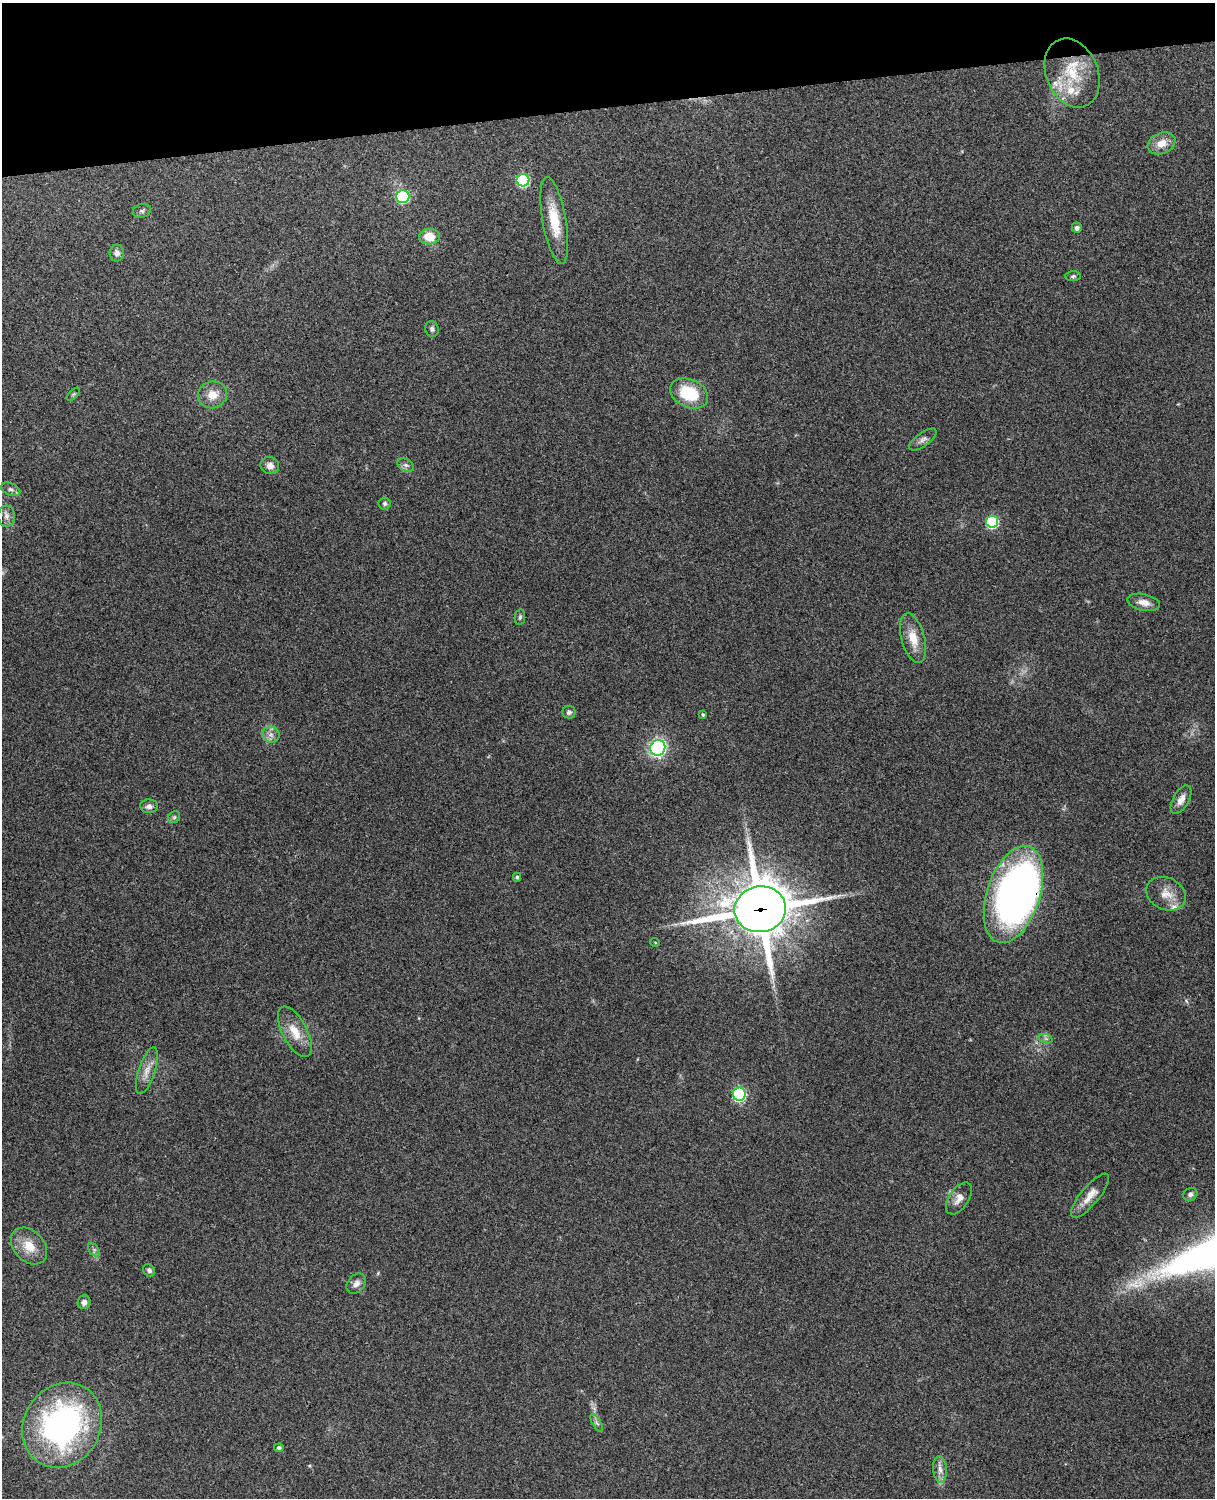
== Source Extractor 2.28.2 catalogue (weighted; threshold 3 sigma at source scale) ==
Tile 3 of 4 x 3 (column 3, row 1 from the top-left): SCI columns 2544-3756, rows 3156-4651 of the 5089 x 4928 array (HDU 1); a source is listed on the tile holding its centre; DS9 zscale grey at full resolution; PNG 1217 x 1500 px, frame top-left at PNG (2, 3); each listed source drawn as its Kron ellipse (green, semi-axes under 4 px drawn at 4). Shown black and unused: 7% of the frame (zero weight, under 3 of 4 exposures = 6% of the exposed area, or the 3 px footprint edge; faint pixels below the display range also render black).
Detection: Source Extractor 2.28.2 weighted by HDU 2 'WHT'; one run over the whole footprint, this tile lists its part. Background 0.285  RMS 0.0092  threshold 0.0415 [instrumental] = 3 sigma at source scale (4.5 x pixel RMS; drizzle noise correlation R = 1.50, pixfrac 1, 0.05/0.05 arcsec/px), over >= 5 px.
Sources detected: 56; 1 inside a brighter object's white glare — neither listed nor drawn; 3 inside a brighter listed object's ellipse — not listed separately; the other 52 listed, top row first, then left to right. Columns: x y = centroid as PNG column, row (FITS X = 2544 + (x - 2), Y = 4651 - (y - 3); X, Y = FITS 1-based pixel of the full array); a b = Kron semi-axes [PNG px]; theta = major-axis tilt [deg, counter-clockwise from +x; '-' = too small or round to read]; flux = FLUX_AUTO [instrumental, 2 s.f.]
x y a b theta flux
1072 73 36 26 -67 46
1161 143 14 10 23 11
523 180 6 6 - 89
403 197 7 6 - 81
142 211 9 7 15 2.4
554 220 44 12 -80 28
1077 228 5 5 - 3.4
429 237 10 8 2 15
117 253 8 7 - 3.7
1073 276 7 5 2 1.8
432 329 8 6 -69 2.7
689 393 20 14 -24 38
73 394 8 3 45 1.1
212 395 15 13 19 12
923 439 16 6 36 4
406 465 9 6 -26 3
270 466 9 8 - 6.1
11 489 10 6 -24 2.9
385 503 6 6 - 2.1
6 516 10 8 -90 4.6
992 522 6 6 - 91
1144 602 16 8 -12 7.9
520 617 8 5 81 2
913 638 25 11 -75 16
569 712 6 6 - 2.5
703 715 4 3 - 1.6
271 735 8 8 - 4.6
658 748 8 7 - 200
1181 800 16 8 60 7.1
149 806 9 7 -2 3.7
174 817 6 5 - 1.7
517 877 4 4 - 1.5
1013 894 50 26 72 430
1166 894 20 16 -27 13
760 909 26 23 9 4000
655 942 5 3 - 0.87
295 1032 28 12 -62 17
1046 1039 7 4 -19 1.9
147 1071 24 8 72 9.6
739 1094 6 6 - 110
1190 1194 7 6 - 2.6
1090 1196 28 9 50 11
959 1198 18 9 56 7.7
29 1246 21 15 -46 17
94 1250 7 5 -57 2
149 1270 7 5 -44 2.3
356 1284 11 8 48 5.1
84 1302 7 6 - 3.9
597 1423 10 4 -59 2.1
62 1425 44 38 58 250
279 1448 5 4 - 2.3
940 1470 13 6 -84 5.5
Overlapping masked pixels (flux is a lower limit): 2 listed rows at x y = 1013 894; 760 909